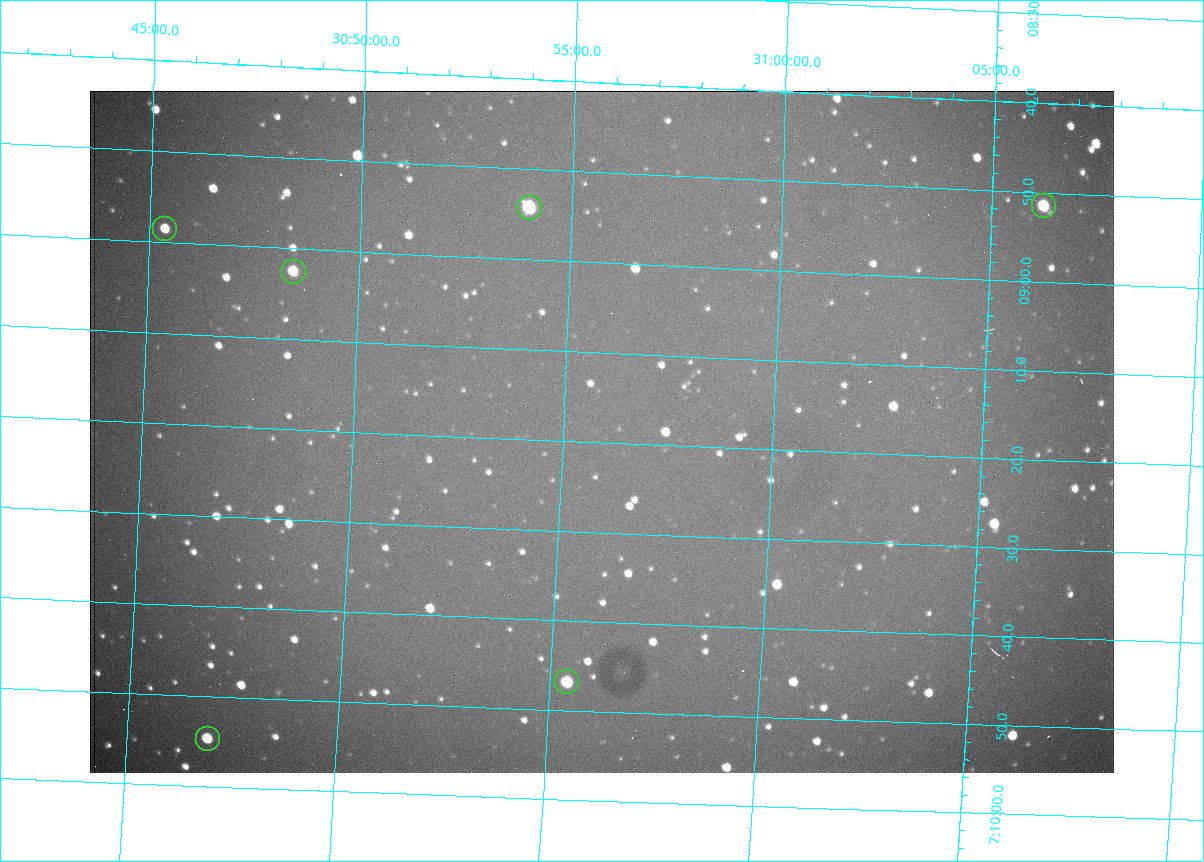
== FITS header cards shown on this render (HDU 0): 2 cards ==
NAXIS1  =                 1024 /fastest changing axis
NAXIS2  =                  682 /next to fastest changing axis

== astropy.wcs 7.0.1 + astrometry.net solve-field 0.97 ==
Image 1024 x 682 px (HDU 0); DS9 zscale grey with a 90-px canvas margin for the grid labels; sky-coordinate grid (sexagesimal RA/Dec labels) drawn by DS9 from the SOLVED WCS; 6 Tycho-2 reference stars matched to detected sources circled (green)
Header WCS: RA---TAN/DEC--TAN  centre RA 07:09:19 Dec +30:56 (107.33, +30.93 deg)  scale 1.44 arcsec/px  FOV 24.5' x 16.3'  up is -93 deg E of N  parity flipped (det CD > 0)
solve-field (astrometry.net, Tycho-2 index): VERIFIED the header's WCS against the Tycho-2 star catalogue (6 matches, 0 conflicts) and refined it, rather than solving blind
Solved WCS: RA---TAN-SIP/DEC--TAN-SIP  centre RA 07:09:19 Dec +30:56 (107.33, +30.93 deg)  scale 1.43 arcsec/px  FOV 24.4' x 16.3'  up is -93 deg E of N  parity flipped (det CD > 0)
The solver's refit moves the header's centre by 3.2 arcsec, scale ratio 0.9959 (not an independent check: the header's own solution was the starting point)
Tycho-2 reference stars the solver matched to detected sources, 6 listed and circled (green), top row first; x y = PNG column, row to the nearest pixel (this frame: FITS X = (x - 90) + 1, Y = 682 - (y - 91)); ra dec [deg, ICRS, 3 dp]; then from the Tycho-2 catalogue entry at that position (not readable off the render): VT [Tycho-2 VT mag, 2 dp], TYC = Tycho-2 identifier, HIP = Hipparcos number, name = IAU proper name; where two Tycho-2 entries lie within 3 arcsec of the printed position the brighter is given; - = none
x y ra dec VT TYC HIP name
1044 206 107.215 +31.104 11.64 2438-821-1 - -
530 208 107.226 +30.900 10.76 2438-883-1 - -
165 229 107.244 +30.756 12.13 2438-718-1 - -
294 272 107.261 +30.807 12.26 2438-856-1 - -
567 682 107.445 +30.924 11.38 2438-1056-1 - -
208 739 107.478 +30.782 11.68 2438-545-1 - -